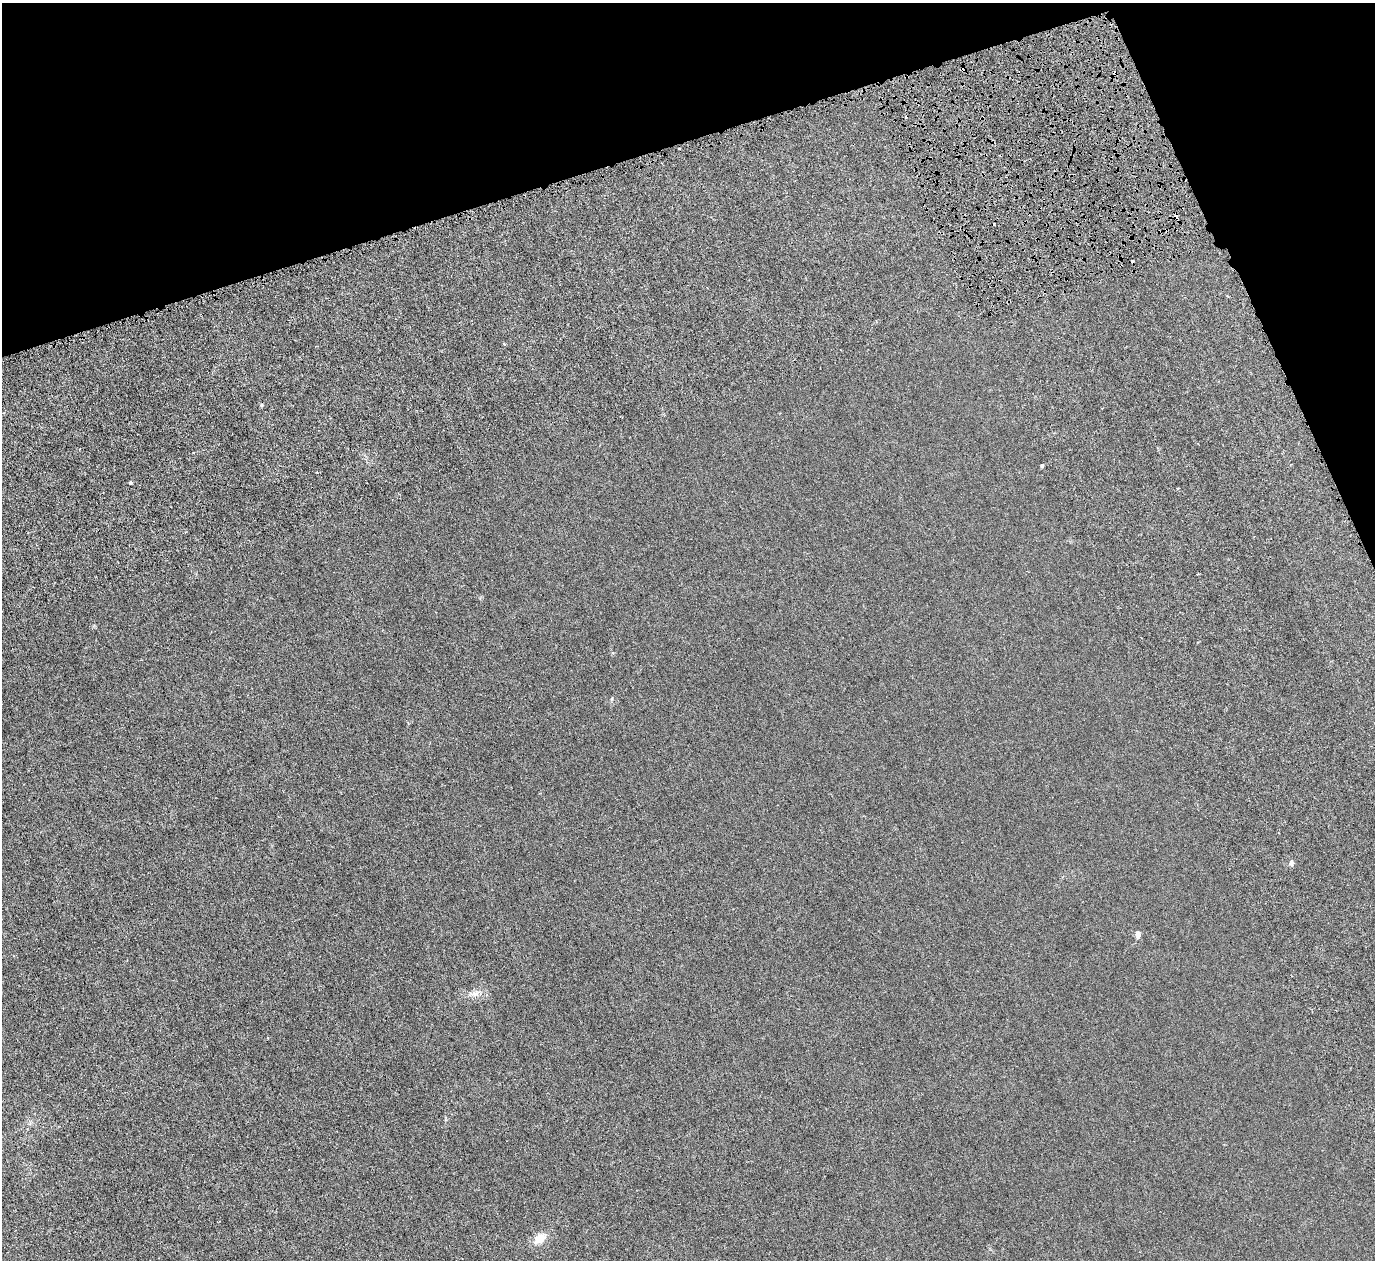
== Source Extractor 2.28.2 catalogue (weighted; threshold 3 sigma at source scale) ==
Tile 3 of 4 x 4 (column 3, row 1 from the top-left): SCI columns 3067-4439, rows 4257-5514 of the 6128 x 6110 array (HDU 1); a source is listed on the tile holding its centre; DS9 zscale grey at full resolution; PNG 1377 x 1262 px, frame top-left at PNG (2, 3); no overlay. Shown black and unused: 16% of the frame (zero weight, under 4 of 8 exposures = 20% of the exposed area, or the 3 px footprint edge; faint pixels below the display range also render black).
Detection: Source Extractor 2.28.2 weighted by HDU 2 'WHT'; one run over the whole footprint, this tile lists its part. Background 0.00281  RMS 0.0015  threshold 0.00606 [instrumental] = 3 sigma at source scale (4.09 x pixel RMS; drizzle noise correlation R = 1.36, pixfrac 0.8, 0.05/0.05 arcsec/px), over >= 5 px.
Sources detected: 13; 5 cosmic-ray / hot-pixel residue — not listed; the other 8 listed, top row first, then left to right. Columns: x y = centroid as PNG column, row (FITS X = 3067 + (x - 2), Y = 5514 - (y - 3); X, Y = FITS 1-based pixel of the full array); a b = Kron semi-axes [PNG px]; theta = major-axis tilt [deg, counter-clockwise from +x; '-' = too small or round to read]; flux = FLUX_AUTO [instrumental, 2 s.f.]
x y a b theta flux
1115 73 3 3 - 0.42
504 344 4 4 - 0.12
1042 465 4 4 - 0.2
130 483 4 3 - 0.16
1291 863 7 6 - 0.35
1138 935 10 6 84 0.48
474 994 13 8 7 0.87
540 1238 16 10 42 1.8
Overlapping masked pixels (flux is a lower limit): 1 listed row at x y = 1115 73